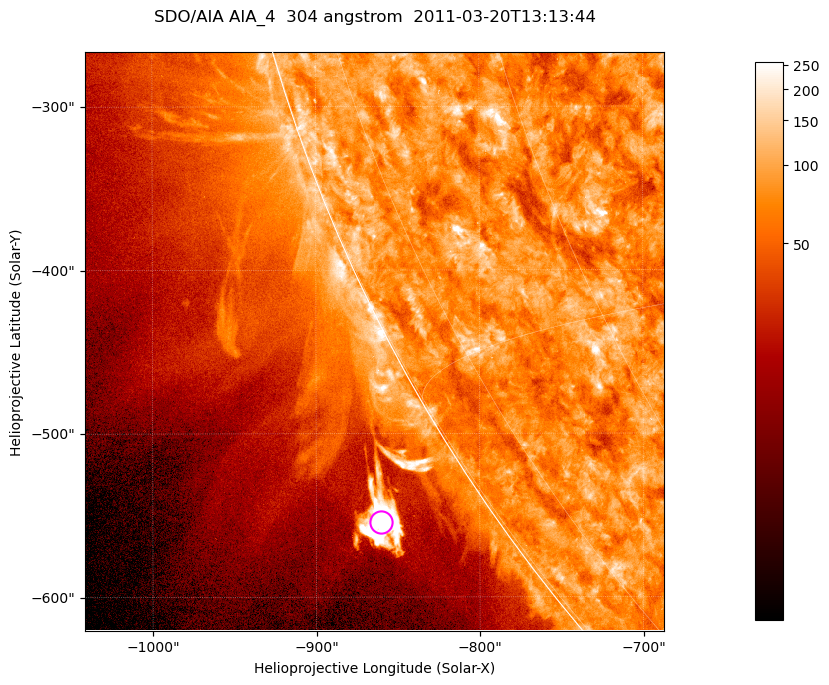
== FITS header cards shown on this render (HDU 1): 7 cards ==
TELESCOP= 'SDO/AIA '           / For AIA: SDO/AIA
INSTRUME= 'AIA_4   '           / For AIA: AIA_ATA1, AIA_ATA2, AIA_ATA3 or AIA_AT
WAVELNTH=                  304 / [angstrom] Wavelength
WAVEUNIT= 'angstrom'           / Wavelength unit: angstrom
DATE-OBS= '2011-03-20T13:13:44.127' / [ISO] Date when observation started; ISO 8
CTYPE1  = 'HPLN-TAN'           / CTYPE1; Typically HPLN
CTYPE2  = 'HPLT-TAN'           / CTYPE2; Typically HPLT

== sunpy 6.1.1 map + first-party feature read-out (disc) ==
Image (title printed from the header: SDO/AIA AIA_4  304 angstrom  2011-03-20T13:13:44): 590 x 590 px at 0.6 arcsec/px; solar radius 964 arcsec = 1606 px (partial field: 2.0% of the solar disc is inside the frame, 45% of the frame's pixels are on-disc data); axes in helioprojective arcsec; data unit not stated in the header (colour bar unlabelled)
Orientation: roll -0.132 deg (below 1 deg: not rotated)
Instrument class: DISC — disc imager (sunpy class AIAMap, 304 A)
Bright regions (active regions / flare kernels): reference = the on-disc median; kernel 5 px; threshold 5 sigma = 118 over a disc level ~76.9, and >= 1.15x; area >= 348 px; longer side >= 7 px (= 4.2 arcsec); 0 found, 0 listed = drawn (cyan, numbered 1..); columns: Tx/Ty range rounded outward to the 2 arcsec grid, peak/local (2 s.f.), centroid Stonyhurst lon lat
Off-limb structures (1.02-1.3 R_sun): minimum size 174 px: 5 found; the strongest spans PA ~120..125 deg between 1.04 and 1.08 R_sun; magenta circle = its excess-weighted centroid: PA ~125 deg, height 1.06 R_sun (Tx ~-860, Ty ~-554 arcsec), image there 13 x the reference